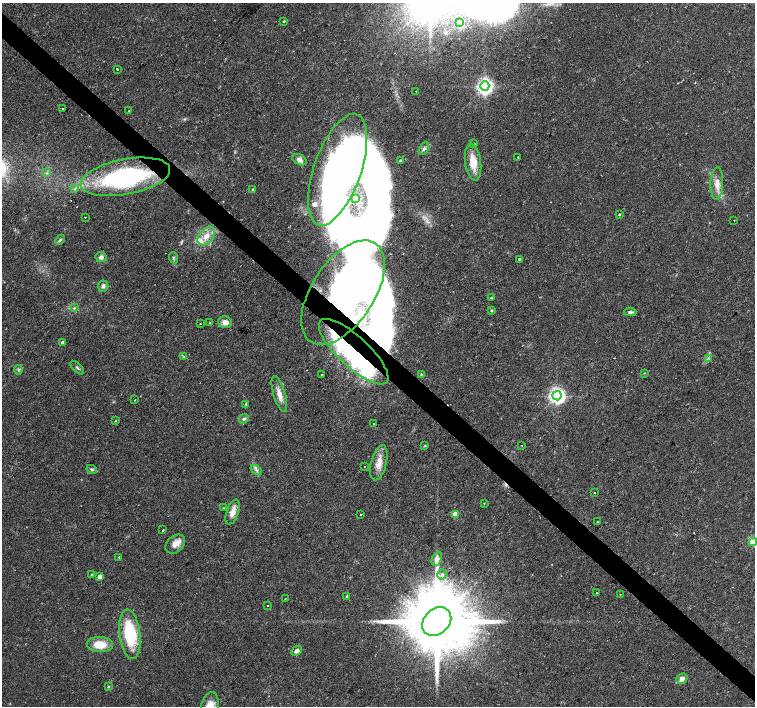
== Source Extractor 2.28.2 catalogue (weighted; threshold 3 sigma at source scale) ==
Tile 6 of 4 x 4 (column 2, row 2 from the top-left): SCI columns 1506-3010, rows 2978-4385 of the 6026 x 6026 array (HDU 1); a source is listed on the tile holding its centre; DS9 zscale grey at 2 x 2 block average (1 PNG px = mean of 2 x 2 image px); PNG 757 x 708 px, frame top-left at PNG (2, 3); each listed source drawn as its Kron ellipse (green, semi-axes under 4 px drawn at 4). Shown black and unused: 4% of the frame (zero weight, under 2 of 3 exposures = <1% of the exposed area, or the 3 px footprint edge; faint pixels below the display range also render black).
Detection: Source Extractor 2.28.2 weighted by HDU 2 'WHT'; one run over the whole footprint, this tile lists its part. Background 0.0233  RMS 0.003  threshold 0.0134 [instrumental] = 3 sigma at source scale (4.5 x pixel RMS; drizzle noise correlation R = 1.50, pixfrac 1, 0.0396/0.0396 arcsec/px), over >= 5 px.
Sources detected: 99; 8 inside a brighter object's white glare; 2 cosmic-ray / hot-pixel residue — neither listed nor drawn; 3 inside a brighter listed object's ellipse — not listed separately; the other 86 listed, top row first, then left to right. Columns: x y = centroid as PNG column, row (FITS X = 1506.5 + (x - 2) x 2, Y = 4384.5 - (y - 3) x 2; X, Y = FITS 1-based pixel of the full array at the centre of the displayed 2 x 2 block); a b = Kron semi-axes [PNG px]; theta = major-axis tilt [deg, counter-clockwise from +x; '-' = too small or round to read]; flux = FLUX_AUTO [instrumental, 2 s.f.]
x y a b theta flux
284 21 3 3 - 0.59
459 23 3 3 - 58
117 69 2 2 - 1.5
485 86 4 4 - 270
416 91 2 2 - 0.26
63 109 3 2 - 0.57
129 111 2 2 - 1.7
474 144 2 2 - 1.4
424 149 7 4 62 1.9
518 157 2 2 - 0.8
299 160 7 5 -28 2.6
400 160 2 2 - 0.69
473 162 18 8 -82 12
338 170 59 23 71 250
47 173 3 3 - 0.89
125 177 45 17 11 120
717 184 16 6 88 6.4
75 189 4 3 - 1.1
253 189 3 3 - 0.84
356 198 3 2 - 0.51
619 214 3 2 - 0.55
85 217 2 2 - 0.31
734 220 2 2 - 0.72
206 236 10 7 48 7.2
60 240 5 3 - 1.2
101 257 5 5 - 2.6
173 258 6 3 -71 0.99
519 259 2 2 - 11
103 286 5 5 - 1.9
343 293 59 31 57 380
492 298 4 3 - 0.65
74 308 3 2 - 0.61
491 310 3 3 - 0.65
630 312 6 4 1 1.6
210 322 3 2 - 0.5
225 322 7 6 - 4.1
200 324 2 2 - 0.39
62 343 3 3 - 2
354 352 45 15 -43 140
184 356 3 3 - 0.69
708 358 4 2 - 0.75
77 368 9 3 -44 1.3
18 370 4 4 - 1.1
644 373 3 2 - 0.53
421 374 3 2 - 0.55
322 375 2 2 - 0.4
279 394 18 6 -74 7
557 396 4 4 - 280
135 400 2 2 - 0.34
246 404 3 2 - 0.77
244 419 5 4 - 1.4
115 421 3 2 - 0.54
374 423 2 2 - 1.4
425 446 3 2 - 0.53
522 446 2 2 - 0.98
379 463 18 7 76 7.8
365 466 2 2 - 0.78
92 469 5 4 - 1.2
256 470 6 3 -38 1.6
595 493 2 2 - 0.8
484 503 3 2 - 0.36
223 508 3 2 - 0.42
232 512 13 6 70 5.7
361 514 2 2 - 3.8
455 514 3 3 - 12
598 521 2 2 - 1.9
163 530 2 2 - 0.63
753 542 4 4 - 9
175 544 11 8 43 5.8
119 557 2 2 - 2.9
437 559 7 4 67 2.8
92 575 3 3 - 0.62
442 575 5 4 - 1.8
100 576 3 3 - 4.8
596 593 2 2 - 0.85
620 594 2 2 - 0.3
347 596 3 3 - 0.82
285 599 2 2 - 0.32
267 606 2 2 - 1
437 622 16 12 42 11000
130 634 25 10 -83 40
100 645 13 7 -3 14
297 651 6 4 41 2.7
682 679 6 5 - 3.4
108 686 3 3 - 0.66
210 706 14 8 74 9.4
Overlapping masked pixels (flux is a lower limit): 3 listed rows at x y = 125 177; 343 293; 354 352
Isophote crosses this tile's border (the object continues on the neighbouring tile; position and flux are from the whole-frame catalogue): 2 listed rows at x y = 753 542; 210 706
Diffuse or blended objects may show on this block-average render without a row.